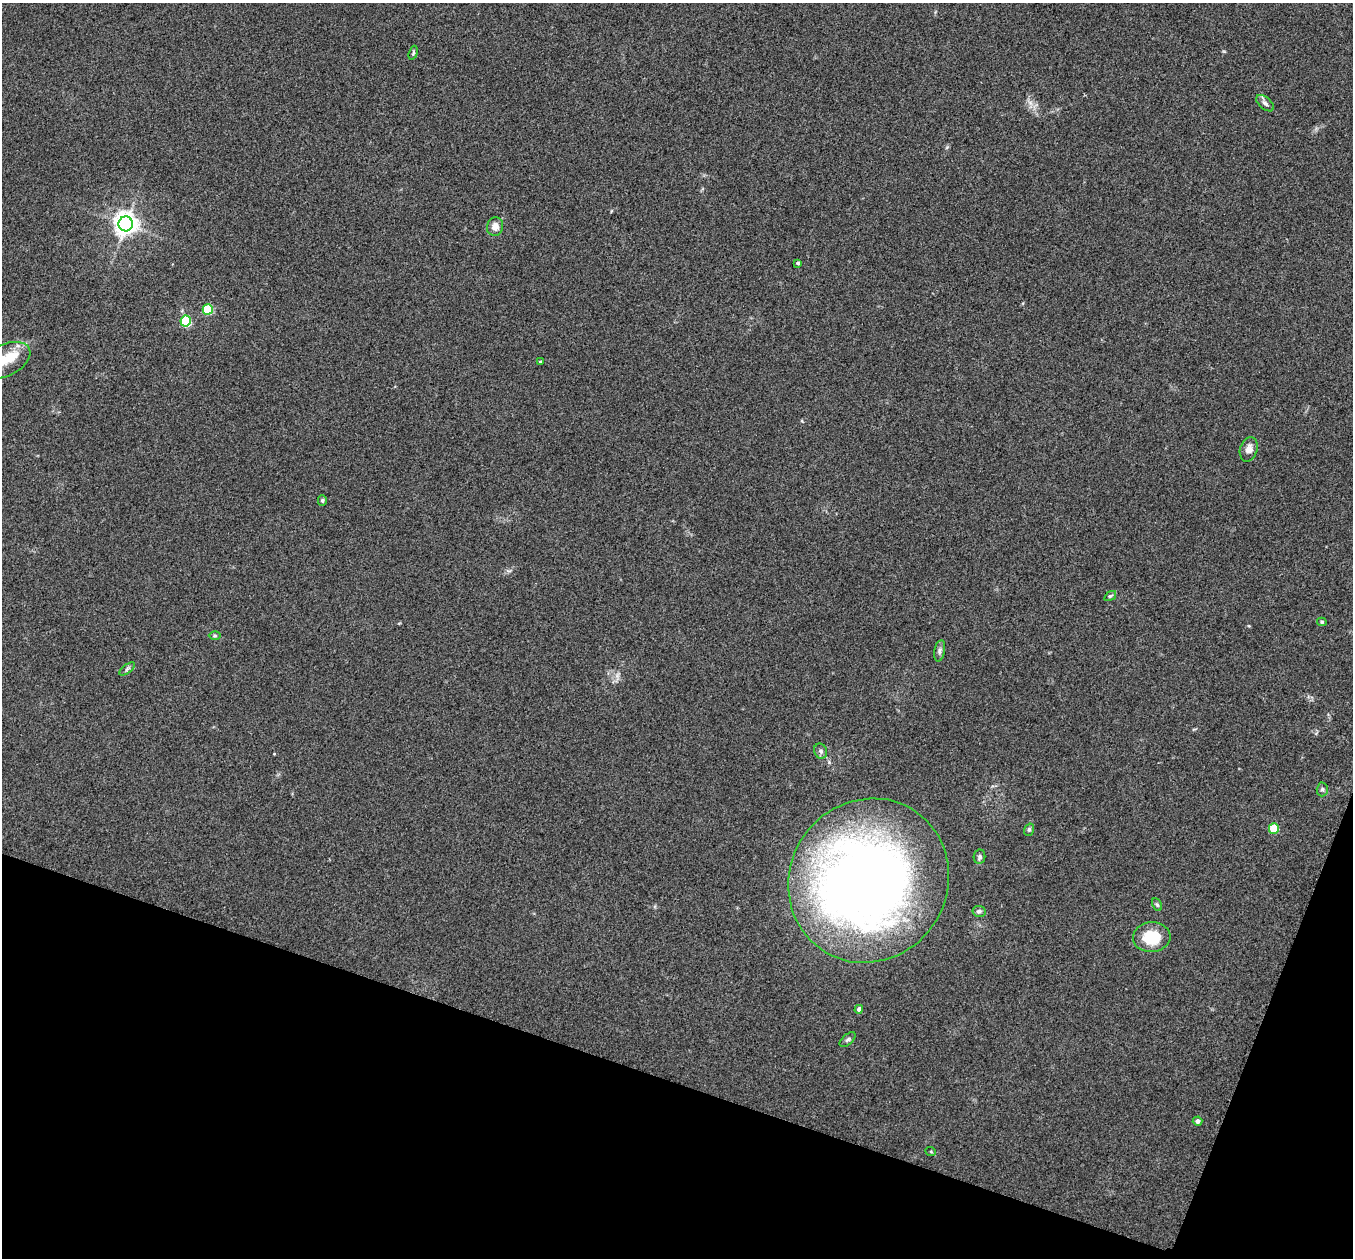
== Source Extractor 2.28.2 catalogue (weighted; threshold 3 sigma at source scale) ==
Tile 15 of 4 x 4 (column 3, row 4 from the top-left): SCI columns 2716-4066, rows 146-1401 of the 5434 x 5444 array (HDU 1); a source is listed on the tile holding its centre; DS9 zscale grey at full resolution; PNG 1355 x 1260 px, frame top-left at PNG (2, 3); each listed source drawn as its Kron ellipse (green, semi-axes under 4 px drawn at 4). Shown black and unused: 17% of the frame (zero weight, under 3 of 4 exposures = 2% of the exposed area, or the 3 px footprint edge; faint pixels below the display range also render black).
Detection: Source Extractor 2.28.2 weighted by HDU 2 'WHT'; one run over the whole footprint, this tile lists its part. Background 0.106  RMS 0.013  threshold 0.0569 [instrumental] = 3 sigma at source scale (4.5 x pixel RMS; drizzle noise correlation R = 1.50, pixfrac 1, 0.05/0.05 arcsec/px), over >= 5 px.
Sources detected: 31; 1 inside a brighter object's white glare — neither listed nor drawn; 1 inside a brighter listed object's ellipse — not listed separately; the other 29 listed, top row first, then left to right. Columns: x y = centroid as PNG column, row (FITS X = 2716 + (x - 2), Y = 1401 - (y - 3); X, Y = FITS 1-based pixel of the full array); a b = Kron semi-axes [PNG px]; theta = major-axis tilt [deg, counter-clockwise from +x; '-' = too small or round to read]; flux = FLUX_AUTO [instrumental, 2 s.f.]
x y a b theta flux
413 53 7 4 72 1.8
1265 103 10 6 -40 4
126 224 7 7 - 980
495 227 9 8 - 9.4
798 263 4 4 - 2.6
208 309 5 5 - 63
186 321 5 5 - 88
5 360 27 15 26 29
540 362 3 2 - 1.1
1249 449 12 8 73 9
322 500 5 4 - 1.9
1110 596 6 4 35 2
1322 622 5 4 - 1.8
215 636 6 4 -1 1.9
940 651 11 5 79 3.6
127 669 9 4 38 2.6
821 751 7 6 - 3.8
1322 789 7 5 88 2.9
1274 829 5 5 - 45
1029 830 6 5 - 2
979 857 7 5 80 2.6
869 881 84 79 55 1200
1157 905 7 4 -62 1.8
979 911 6 5 - 3.4
1152 937 19 15 5 39
859 1009 4 4 - 5
848 1040 9 5 41 2.9
1197 1121 5 4 - 3.6
931 1152 5 3 - 1.2
Isophote crosses this tile's border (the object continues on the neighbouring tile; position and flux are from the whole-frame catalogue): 1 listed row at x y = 5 360